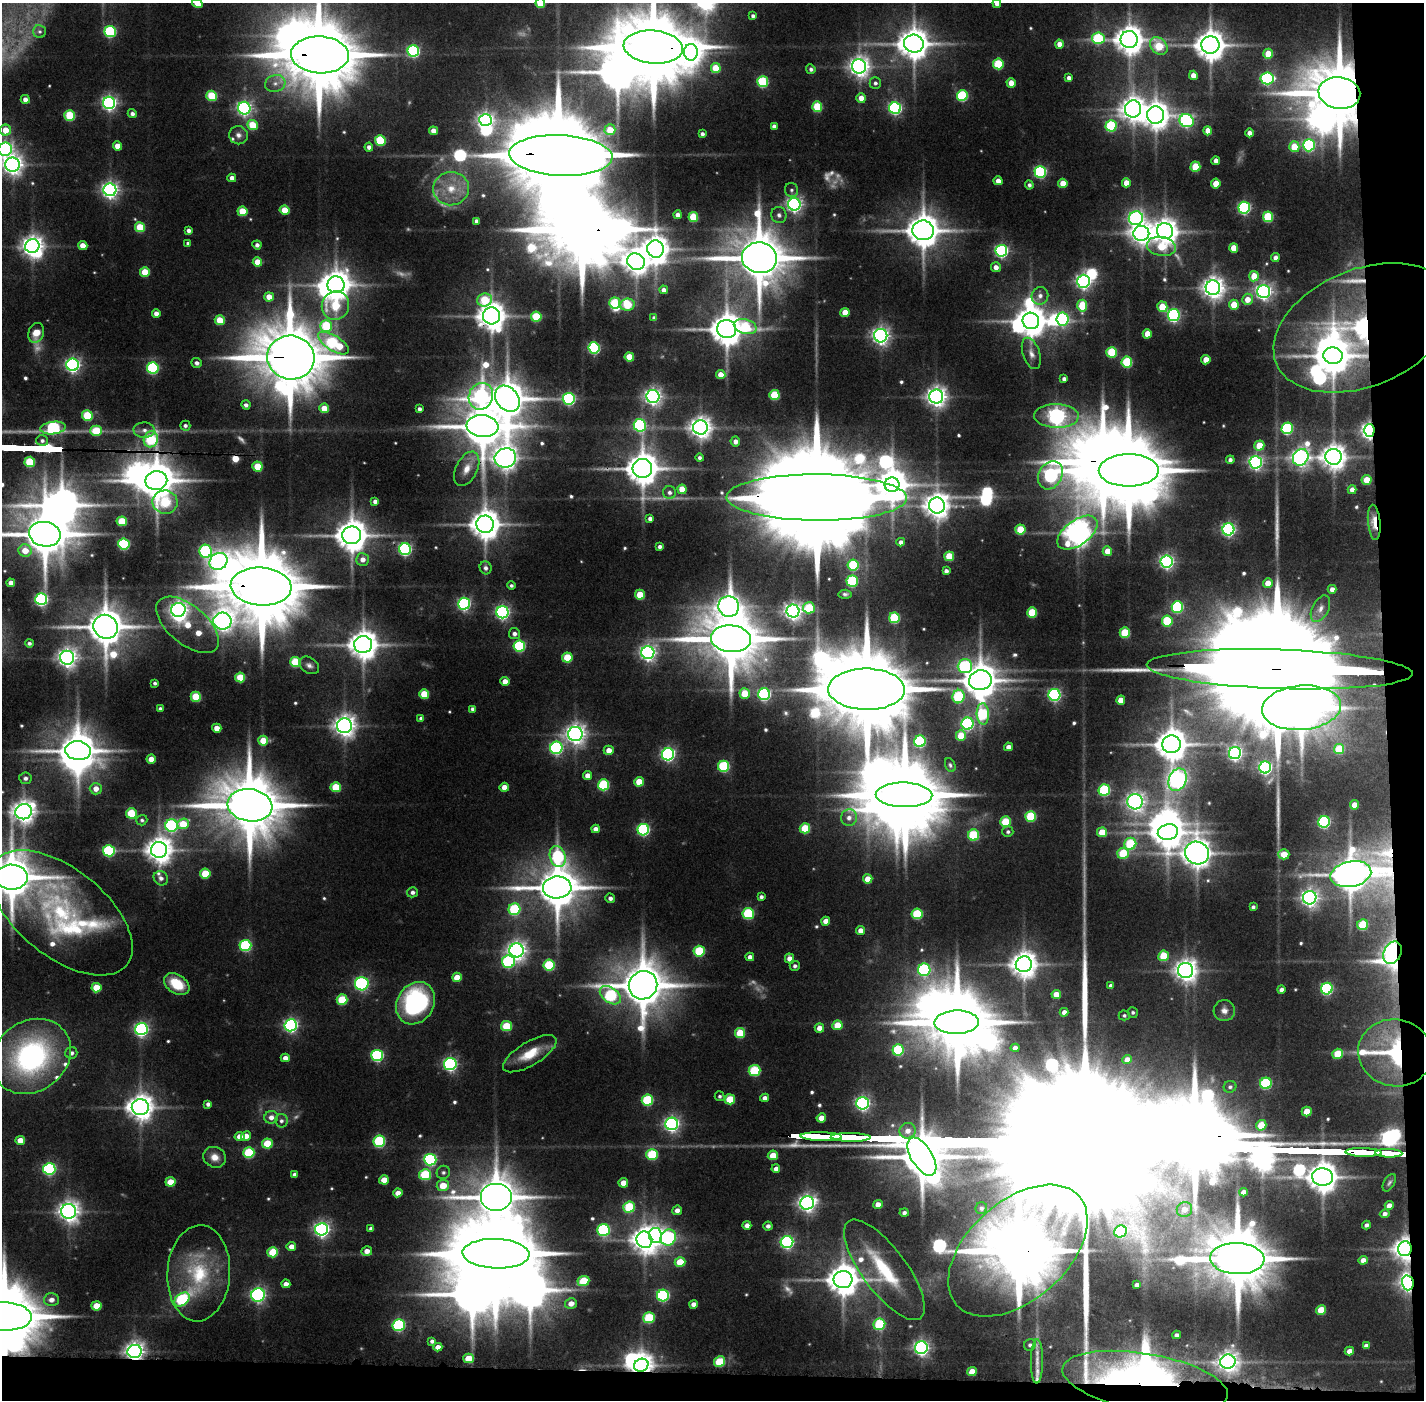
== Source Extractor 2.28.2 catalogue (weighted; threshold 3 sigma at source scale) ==
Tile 9 of 3 x 3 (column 3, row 3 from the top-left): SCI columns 2846-4267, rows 33-1430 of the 4270 x 4257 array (HDU 1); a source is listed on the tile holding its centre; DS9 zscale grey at full resolution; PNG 1426 x 1402 px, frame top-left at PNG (2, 3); each listed source drawn as its Kron ellipse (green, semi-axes under 4 px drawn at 4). Shown black and unused: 5% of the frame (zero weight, under 3 of 5 exposures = <1% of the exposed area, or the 3 px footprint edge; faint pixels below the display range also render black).
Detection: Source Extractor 2.28.2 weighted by HDU 2 'WHT'; one run over the whole footprint, this tile lists its part. Background 0.138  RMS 0.0077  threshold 0.0347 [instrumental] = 3 sigma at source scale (4.5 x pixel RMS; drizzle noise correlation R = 1.50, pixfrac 1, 0.05/0.05 arcsec/px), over >= 5 px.
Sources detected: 624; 18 too faint to see at this stretch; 39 inside a brighter object's white glare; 1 cosmic-ray / hot-pixel residue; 3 long thin detections or spike segments (spike, bleed or trail) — neither listed nor drawn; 15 inside a brighter listed object's ellipse — not listed separately; of the other 548, all 500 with FLUX_AUTO >= 1.73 (the completeness limit of this list) listed and drawn (48 fainter detections not listed), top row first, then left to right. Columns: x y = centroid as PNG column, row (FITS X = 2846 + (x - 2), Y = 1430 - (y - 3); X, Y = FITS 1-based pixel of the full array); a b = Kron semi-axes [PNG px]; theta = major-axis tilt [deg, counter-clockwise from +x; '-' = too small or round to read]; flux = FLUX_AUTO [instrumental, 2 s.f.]
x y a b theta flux
197 3 5 4 - 13
540 3 5 4 - 24
997 3 4 4 - 4.6
753 16 4 4 - 2.6
40 31 6 6 - 1.9
110 31 6 5 - 91
1098 38 6 5 - 71
1129 39 8 8 - 1300
914 44 10 9 - 1500
1059 44 4 4 - 8.3
1210 45 9 8 - 1500
1159 46 10 7 -44 30
653 47 29 16 -5 11000
413 51 6 5 - 130
691 52 8 7 - 610
1268 54 5 4 - 20
320 55 29 18 -2 10000
998 64 5 5 - 50
859 66 7 7 - 570
716 68 5 5 - 27
811 69 5 4 - 2.7
1193 75 4 4 - 8
1069 78 4 4 - 3.9
1267 78 6 6 - 140
763 82 5 5 - 68
275 83 10 8 15 5.7
875 83 6 5 - 2.5
1011 83 4 4 - 10
1339 93 21 15 -9 6800
212 96 5 5 - 43
962 96 5 5 - 73
861 98 5 4 - 8.5
25 99 4 4 - 5.3
109 103 6 6 - 250
817 106 5 5 - 40
244 108 6 6 - 240
895 108 6 6 - 170
1133 109 8 8 - 870
132 114 4 4 - 3.1
70 115 5 5 - 50
1156 115 9 8 - 1100
485 120 6 6 - 310
1187 121 7 6 - 160
252 125 5 5 - 29
774 126 4 4 - 3.6
1111 126 6 5 - 71
5 130 5 5 - 15
610 130 5 5 - 16
433 131 4 4 - 7
1208 131 4 4 - 7.8
1249 133 4 4 - 5.9
702 134 4 3 - 2.7
238 135 9 9 - 4.9
380 140 5 5 - 51
1309 145 6 6 - 130
117 146 4 4 - 11
369 147 4 4 - 3.7
1294 147 5 5 - 22
5 149 7 6 - 230
561 155 52 20 -3 22000
1216 161 4 4 - 4.8
13 165 7 7 - 570
1195 167 5 5 - 30
1040 172 6 6 - 120
232 178 4 4 - 5.5
998 181 4 4 - 6.6
1063 183 4 4 - 14
1126 183 4 4 - 9.9
1216 184 5 4 - 14
1029 185 4 4 - 2.5
451 189 18 16 6 21
110 190 6 6 - 360
791 190 7 6 - 2.3
794 204 6 6 - 300
1244 208 6 5 - 150
285 210 5 4 - 17
242 211 5 5 - 24
678 215 4 4 - 4.1
779 215 8 7 - 3.3
693 217 5 5 - 35
1268 217 5 5 - 48
1136 218 7 7 - 220
477 221 4 4 - 3.6
140 227 5 5 - 30
923 230 11 10 - 2000
189 231 4 4 - 3.6
1165 231 8 8 - 940
1141 233 8 7 - 660
188 243 4 3 - 2.2
257 245 4 4 - 3.3
32 246 7 7 - 650
83 246 4 4 - 11
1161 246 14 9 -11 27
1234 248 4 4 - 13
655 249 9 8 - 1100
1001 251 6 6 - 180
759 258 17 15 -10 4900
1275 258 4 4 - 4.4
257 262 5 4 - 15
636 262 9 8 - 940
996 267 5 5 - 5.6
145 272 5 5 - 22
1254 276 5 4 - 18
1084 281 6 6 - 300
336 285 8 8 - 1300
1213 288 7 7 - 700
664 290 4 4 - 4.5
1264 292 6 6 - 330
1040 296 9 8 - 5
269 297 5 4 - 11
1247 299 5 5 - 9.4
485 300 7 6 - 39
615 303 5 5 - 52
627 304 7 6 - 42
1234 305 5 4 - 17
335 306 14 13 - 45
1082 306 6 5 - 36
1162 307 5 5 - 23
845 312 4 4 - 11
156 313 4 4 - 5
1174 315 6 6 - 170
491 316 8 8 - 1200
536 317 5 5 - 39
654 318 4 4 - 2.9
1062 319 6 6 - 140
220 320 5 5 - 21
1031 321 8 8 - 1400
326 326 6 6 - 53
745 327 12 7 -15 46
1363 328 94 58 23 260
727 329 9 9 - 1800
36 333 10 7 72 12
1147 334 4 4 - 13
881 336 7 6 - 370
333 343 17 7 -33 81
594 348 5 5 - 120
1112 352 5 5 - 47
1031 353 16 8 -72 6.3
1333 356 9 8 - 1900
629 357 5 4 - 18
291 358 23 22 - 7500
1206 360 4 4 - 12
1127 362 5 5 - 58
197 363 5 4 - 3.3
73 365 6 6 - 260
153 368 6 5 - 99
721 375 5 4 - 9.4
1064 379 4 4 - 2.9
774 395 5 5 - 37
481 396 13 12 - 200
653 396 6 6 - 350
936 397 7 7 - 570
507 399 14 11 -50 2400
569 399 6 6 - 150
246 405 5 4 - 3.1
324 408 5 4 - 14
419 409 4 4 - 2.9
87 416 5 5 - 47
1056 416 22 12 -1 380
640 425 6 6 - 120
185 426 5 5 - 2.4
482 426 16 11 -6 3200
700 427 7 7 - 680
53 428 13 6 7 120
1287 428 6 5 - 93
144 430 11 7 -2 4.8
96 431 6 5 - 34
1369 431 6 5 - 380
151 439 8 7 - 62
42 441 6 5 - 2.7
735 441 5 5 - 4.9
1259 446 5 5 - 19
1301 457 9 7 59 420
1333 457 8 8 - 930
505 458 11 9 17 780
699 458 4 4 - 2.2
1230 460 4 4 - 3
30 462 5 5 - 44
1256 462 6 6 - 240
257 466 5 5 - 25
642 468 10 9 - 1800
467 469 18 10 63 11
1129 470 30 16 0 11000
1050 475 15 11 61 180
156 480 11 9 10 2500
1367 480 5 5 - 16
892 485 7 7 - 1500
682 489 5 4 - 14
1352 490 4 4 - 5.1
669 492 6 6 - 3.2
817 497 90 23 0 40000
375 501 4 4 - 3.3
165 502 12 11 - 61
937 505 8 8 - 910
650 519 4 4 - 3.5
122 521 5 5 - 31
1374 522 18 6 -85 11
485 524 9 8 - 1500
1020 529 5 5 - 26
1228 529 6 6 - 200
1077 533 23 12 36 1100
45 534 16 12 -10 3500
352 535 9 9 - 1700
901 542 4 4 - 3.5
124 544 5 5 - 93
660 547 4 4 - 2.8
405 549 6 6 - 170
25 551 6 6 - 14
206 551 6 6 - 110
1107 551 5 4 - 9.7
949 556 5 5 - 22
363 559 6 6 - 5.4
218 561 9 8 - 440
1167 561 6 6 - 250
853 565 5 5 - 55
486 568 6 6 - 3.1
946 571 4 4 - 3.3
852 581 5 5 - 73
11 583 4 4 - 6.6
1268 583 5 5 - 11
511 585 4 4 - 1.7
261 586 30 19 -4 12000
1332 589 4 4 - 4.8
845 594 6 4 -4 1.8
640 595 5 5 - 21
41 599 6 6 - 150
464 604 6 6 - 170
729 606 10 10 - 640
1177 607 6 5 - 94
809 608 6 5 - 46
1320 609 14 8 63 5.7
178 610 7 7 - 410
793 611 6 6 - 410
502 612 6 6 - 220
1032 612 5 5 - 36
894 618 5 5 - 61
222 621 9 8 - 530
1167 621 5 5 - 47
187 625 37 19 -40 33
105 627 12 11 - 2600
514 633 5 5 - 3.5
1125 633 5 5 - 36
731 639 20 13 -5 6000
29 643 4 4 - 2.2
363 645 9 8 - 1300
519 646 6 5 - 78
648 653 6 6 - 320
567 657 5 5 - 29
67 658 7 7 - 470
295 662 5 5 - 40
309 665 11 7 -34 3.8
965 666 7 7 - 96
1280 669 133 19 -2 74000
240 677 5 5 - 23
980 680 11 10 - 2100
505 681 4 4 - 7.9
155 683 4 3 - 2
866 689 38 20 -1 16000
745 693 5 5 - 22
424 694 5 5 - 23
764 694 6 6 - 140
1054 695 6 6 - 160
196 697 5 5 - 33
958 697 7 6 - 65
1121 700 4 4 - 11
1302 708 40 22 5 4000
160 709 4 3 - 2.2
473 709 4 4 - 2.8
983 714 10 6 -87 65
421 718 4 4 - 2.9
968 724 6 6 - 150
344 726 7 7 - 690
217 728 4 4 - 9.2
575 734 7 7 - 530
961 736 5 5 - 21
263 741 5 5 - 19
920 741 6 5 - 96
1171 744 9 9 - 1500
1008 747 4 4 - 5.7
556 748 6 6 - 160
1339 749 5 5 - 28
609 750 5 4 - 7.2
78 751 13 9 -7 2400
1235 753 6 6 - 240
668 754 6 6 - 200
151 759 4 4 - 8.9
950 765 7 5 -68 1.9
724 766 5 5 - 76
1265 767 6 6 - 210
587 775 4 4 - 6.7
25 778 6 6 - 3.2
1177 780 12 8 67 290
639 782 5 5 - 17
603 785 5 5 - 73
336 787 5 5 - 30
504 787 4 4 - 9.1
96 789 6 6 - 7
1104 790 6 5 - 88
904 795 28 12 -1 9300
1135 802 8 7 - 380
250 805 22 16 -7 7000
1354 805 4 4 - 8.9
24 812 8 7 - 740
131 813 5 5 - 36
1031 816 5 5 - 56
849 818 8 8 - 5.4
142 820 5 5 - 1.7
1005 822 5 5 - 37
1324 822 6 5 - 140
183 824 6 5 - 23
172 826 6 6 - 130
805 828 5 5 - 34
595 829 4 4 - 5.7
643 830 6 5 - 120
1008 832 5 5 - 2.1
1102 832 5 5 - 19
1168 832 10 7 14 1400
974 835 5 5 - 59
1130 844 6 6 - 52
159 850 8 8 - 1000
109 851 6 5 - 88
1123 853 6 5 - 33
1197 853 12 11 - 1300
1284 854 5 5 - 17
558 857 11 7 -73 92
205 873 5 5 - 26
1351 874 21 12 12 2200
12 877 16 12 -1 3500
161 878 8 6 -44 3.2
868 879 5 4 - 11
557 887 14 11 2 3000
412 892 5 5 - 3.3
761 897 4 4 - 2.6
610 898 5 4 - 3
1310 898 7 6 - 400
1253 907 4 4 - 2
514 909 6 6 - 64
61 913 84 44 -39 150
748 914 5 5 - 71
917 914 5 5 - 53
826 921 4 4 - 7.4
1363 925 5 5 - 41
860 930 4 4 - 6.2
245 945 6 5 - 83
517 950 7 7 - 470
699 951 5 5 - 54
1393 953 12 8 64 420
1163 956 5 5 - 27
750 957 4 4 - 4.6
789 958 5 4 - 6.1
508 962 6 6 - 110
1024 964 8 8 - 1000
549 965 5 5 - 58
795 966 5 5 - 2.5
924 970 6 6 - 110
1186 970 7 7 - 690
457 977 5 4 - 14
177 984 14 9 -33 25
362 984 7 6 - 140
643 985 14 14 - 3800
1111 986 4 4 - 3.3
96 988 5 5 - 23
1281 989 4 4 - 3
1327 989 6 5 - 120
1056 994 5 4 - 8.8
610 995 12 7 -36 82
342 1000 5 5 - 41
415 1003 22 18 56 120
1224 1010 10 10 - 5.5
1064 1012 4 4 - 4.3
1133 1012 5 5 - 1.9
1124 1015 5 5 - 2
957 1022 22 12 1 6900
291 1025 6 6 - 210
837 1025 5 5 - 16
506 1026 5 5 - 34
819 1028 5 4 - 7.4
141 1029 6 6 - 220
740 1033 5 5 - 32
1015 1048 4 4 - 5.1
898 1050 6 5 - 69
71 1053 6 5 - 3.1
1395 1053 37 33 -12 99
530 1054 30 12 31 21
1338 1054 5 5 - 24
377 1055 6 5 - 120
31 1056 42 35 38 190
285 1058 4 4 - 5.7
1127 1060 5 4 - 7.3
450 1064 6 6 - 190
755 1071 6 5 - 58
1266 1083 6 5 - 82
1230 1087 6 6 - 2.1
720 1096 5 4 - 1.8
765 1098 4 4 - 4.5
730 1099 5 5 - 28
647 1100 6 5 - 65
862 1103 6 6 - 230
208 1104 4 4 - 3.2
140 1107 8 8 - 990
1307 1111 5 4 - 15
271 1117 7 6 - 5.3
821 1118 5 4 - 9.2
281 1121 6 6 - 2.7
672 1124 6 6 - 280
1261 1125 5 5 - 22
907 1131 8 7 - 6.4
240 1136 5 4 - 7.1
246 1136 5 4 - 8
821 1137 21 3 -1 2700
851 1137 20 3 -1 2700
20 1140 5 4 - 10
379 1141 6 5 - 83
267 1143 5 5 - 28
1363 1152 18 3 -1 2700
249 1153 5 5 - 56
1389 1153 14 3 -1 1700
652 1154 6 5 - 59
773 1155 5 5 - 18
215 1157 12 10 -27 8.2
922 1157 21 10 -58 3300
430 1160 6 6 - 130
49 1169 6 6 - 140
776 1169 4 4 - 4.3
443 1172 7 6 - 2.4
294 1174 4 4 - 2.6
425 1175 6 5 - 51
1323 1177 10 8 -4 1500
384 1180 5 4 - 11
170 1182 5 4 - 18
623 1183 5 5 - 9.7
1389 1183 9 5 59 1.9
443 1185 6 5 - 16
1243 1192 4 4 - 5.5
398 1193 5 4 - 6.3
496 1197 16 14 0 3100
807 1203 7 6 - 400
878 1204 5 4 - 5.9
1389 1206 5 4 - 6.3
629 1207 6 5 - 49
981 1208 6 5 - 2.4
1184 1209 8 7 - 6.6
677 1210 5 4 - 4.5
68 1211 7 7 - 610
904 1213 4 4 - 2.6
1385 1214 5 4 - 3.4
747 1225 4 4 - 4.9
1366 1225 4 4 - 2.7
768 1226 4 4 - 3.1
371 1228 4 4 - 2.8
322 1229 6 6 - 290
603 1230 6 6 - 110
1121 1231 6 6 - 68
655 1236 8 6 -81 390
668 1238 8 7 - 110
644 1240 8 7 - 940
787 1242 6 6 - 180
291 1246 5 4 - 6.7
1405 1249 7 6 - 720
367 1251 5 5 - 6.5
1018 1251 82 49 42 9500
273 1252 5 5 - 34
496 1254 33 14 -2 13000
1237 1259 27 15 -2 7600
1363 1260 5 4 - 5.5
680 1262 5 5 - 19
884 1270 60 22 -53 56
199 1273 48 31 87 65
843 1280 9 8 - 1600
583 1281 6 5 - 36
1408 1283 7 5 -76 360
286 1284 4 4 - 4.9
1137 1285 4 4 - 3.5
258 1295 7 6 - 200
663 1295 6 6 - 120
182 1299 8 6 38 79
51 1300 7 6 - 5.5
571 1303 6 5 - 7.7
693 1304 4 4 - 4.6
96 1306 5 4 - 19
1321 1310 5 4 - 18
5 1316 27 14 -2 9000
649 1318 6 5 - 56
879 1324 6 5 - 53
399 1325 6 5 - 120
1177 1335 4 4 - 3.1
432 1341 4 4 - 2.7
1030 1345 6 5 - 2.1
1366 1346 4 4 - 3.1
438 1347 4 4 - 6
921 1348 6 6 - 290
135 1351 7 6 - 490
1349 1351 4 4 - 5.7
468 1358 5 4 - 18
1037 1361 22 6 89 8.1
719 1362 5 5 - 38
1228 1362 7 7 - 520
641 1365 7 6 - 830
972 1372 5 4 - 14
1145 1382 84 28 -10 310
Overlapping masked pixels (flux is a lower limit): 26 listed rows (the first 20) at x y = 653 47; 320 55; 1339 93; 561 155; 1363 328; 291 358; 1369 431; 151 439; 505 458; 642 468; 1129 470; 156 480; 817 497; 1374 522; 261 586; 1280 669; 1351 874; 1393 953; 1395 1053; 1363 1152
Isophote crosses this tile's border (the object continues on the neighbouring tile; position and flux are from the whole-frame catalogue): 11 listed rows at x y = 197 3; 540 3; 997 3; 653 47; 320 55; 5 149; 13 165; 45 534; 24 812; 12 877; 5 1316